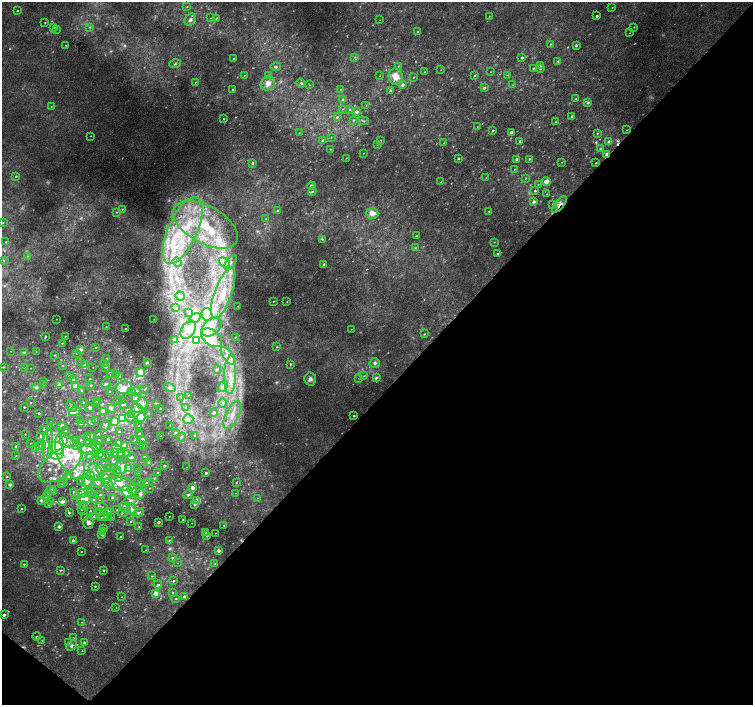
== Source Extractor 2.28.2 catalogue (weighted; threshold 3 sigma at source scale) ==
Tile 15 of 4 x 4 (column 3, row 4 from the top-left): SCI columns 3042-4543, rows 267-1672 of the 6074 x 6092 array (HDU 1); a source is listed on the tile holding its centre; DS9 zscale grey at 2 x 2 block average (1 PNG px = mean of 2 x 2 image px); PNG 755 x 707 px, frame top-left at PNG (2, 2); each listed source drawn as its Kron ellipse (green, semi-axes under 4 px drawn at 4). Shown black and unused: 45% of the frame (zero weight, under 2 of 3 exposures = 2% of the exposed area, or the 3 px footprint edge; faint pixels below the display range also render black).
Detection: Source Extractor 2.28.2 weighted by HDU 2 'WHT'; one run over the whole footprint, this tile lists its part. Background 0.021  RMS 0.0081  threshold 0.0363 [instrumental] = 3 sigma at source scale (4.5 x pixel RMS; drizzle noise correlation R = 1.50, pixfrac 1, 0.0396/0.0396 arcsec/px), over >= 5 px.
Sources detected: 543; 36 too faint to see at this stretch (2 x 2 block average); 1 inside a brighter object's white glare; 4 cosmic-ray / hot-pixel residue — neither listed nor drawn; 2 coinciding with a brighter row at this scale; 85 inside a brighter listed object's ellipse — not listed separately; the other 415 listed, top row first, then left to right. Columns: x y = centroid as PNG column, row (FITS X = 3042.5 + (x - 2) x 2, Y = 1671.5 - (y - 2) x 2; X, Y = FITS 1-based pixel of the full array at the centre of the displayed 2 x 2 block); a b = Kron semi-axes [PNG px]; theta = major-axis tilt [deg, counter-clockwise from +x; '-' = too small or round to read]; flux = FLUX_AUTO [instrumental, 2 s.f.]
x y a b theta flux
187 7 2 2 - 0.94
612 8 2 2 - 0.73
17 11 2 2 - 1.6
489 16 2 2 - 0.88
597 16 2 2 - 4.2
211 18 3 3 - 1.3
217 18 4 2 - 1.9
190 20 6 5 - 6.1
380 20 2 2 - 0.57
45 22 2 2 - 1.2
54 27 3 3 - 2.1
90 27 4 4 - 2.7
634 27 2 2 - 0.86
57 29 3 2 - 1.2
418 32 3 3 - 1.8
630 33 2 2 - 0.69
551 44 3 2 - 1.7
66 45 2 2 - 1.1
576 45 2 2 - 5.9
355 57 3 2 - 1.5
233 58 3 3 - 1.7
522 58 2 2 - 4.6
558 61 4 3 - 2.3
175 64 6 3 18 2.8
398 66 2 2 - 1.2
541 66 3 2 - 1.6
276 67 5 3 - 3.9
533 68 2 2 - 1.5
540 69 3 3 - 2.6
441 70 2 2 - 0.68
425 72 2 2 - 1.3
491 72 2 2 - 0.78
244 75 3 2 - 1.4
475 75 3 3 - 1.8
507 75 3 2 - 1.2
268 76 3 3 - 1.7
379 76 3 2 - 1
396 77 8 7 - 27
413 77 3 2 - 1.1
195 82 2 2 - 1.1
268 83 7 6 - 16
301 83 5 3 - 2.3
309 85 3 2 - 1.1
402 85 3 3 - 6.6
513 85 3 3 - 1.6
484 88 2 2 - 5.9
233 89 2 2 - 1.3
341 89 2 2 - 0.89
390 91 3 3 - 2.9
576 99 3 2 - 1.3
342 100 3 3 - 2.2
588 102 4 3 - 2.8
366 106 3 2 - 0.82
51 107 2 2 - 1.1
342 109 3 2 - 0.95
349 110 3 3 - 2.2
356 112 3 2 - 10
572 116 3 2 - 2.7
337 117 4 3 - 3.1
223 119 2 2 - 1.1
353 120 3 3 - 2.2
363 121 5 2 - 2.1
555 122 2 2 - 1.5
477 127 2 2 - 0.83
493 130 2 2 - 2.7
626 130 3 2 - 1.1
511 132 2 2 - 9.8
299 133 3 2 - 1.2
597 133 3 2 - 1.4
91 136 2 2 - 0.77
331 137 2 2 - 1
323 140 4 3 - 3.5
380 140 3 2 - 1.8
520 141 2 2 - 3.5
609 141 3 3 - 4
444 143 3 2 - 0.98
377 145 3 2 - 0.99
330 149 2 2 - 0.91
600 149 3 3 - 1.7
363 153 2 2 - 0.58
606 155 3 2 - 12
346 158 2 2 - 0.84
458 158 3 2 - 2.3
516 159 2 2 - 3.6
529 159 3 2 - 2.3
562 162 3 2 - 1
252 163 3 2 - 3.5
596 163 2 2 - 1.5
514 169 2 2 - 0.88
16 176 3 3 - 1.9
486 178 2 2 - 0.94
525 178 3 2 - 1.9
441 182 3 2 - 0.85
546 182 4 4 - 15
538 184 3 2 - 1.5
311 186 4 4 - 3.4
535 191 3 2 - 2.2
312 192 4 3 - 3.1
547 194 2 2 - 0.79
534 202 3 3 - 7.6
552 204 4 2 - 1.3
559 205 10 3 49 7.9
122 209 3 2 - 1.3
277 211 3 3 - 2.4
489 211 3 2 - 1.2
117 212 3 2 - 1.5
372 213 6 5 - 19
266 219 3 2 - 1.3
3 223 3 2 - 1.4
205 225 36 18 -29 140
182 231 36 14 66 140
416 236 2 2 - 1.4
322 239 4 3 - 2.7
6 242 3 2 - 1.2
494 242 3 2 - 1.1
415 248 3 2 - 1.3
497 254 2 2 - 1.7
28 256 3 3 - 2.2
4 260 4 3 - 2.5
177 262 5 4 - 4.9
225 262 6 4 -39 7.4
231 263 8 4 54 7.4
324 265 4 3 - 2.9
223 293 26 8 70 50
180 296 5 4 - 4.3
273 301 2 2 - 1
287 302 2 2 - 0.77
238 306 2 2 - 1.1
176 308 4 2 - 1.5
188 312 4 2 - 1.4
207 315 6 5 - 7.8
195 318 6 3 34 3.2
56 319 2 2 - 0.49
154 319 2 2 - 0.54
106 327 2 2 - 0.92
212 327 11 8 41 15
125 328 2 2 - 1.5
351 329 2 2 - 0.77
188 330 10 6 56 13
424 334 3 2 - 1.5
45 336 3 2 - 1.9
65 336 2 2 - 1.1
235 337 3 2 - 1.4
212 338 12 7 -37 18
174 340 3 3 - 3.8
197 340 4 2 - 2.6
62 343 3 2 - 1.2
96 347 3 2 - 1.5
277 347 3 2 - 1.4
80 350 3 3 - 12
11 351 2 2 - 0.69
24 352 3 3 - 2.1
36 352 2 2 - 0.83
76 353 2 2 - 0.91
55 355 3 2 - 1.5
228 356 10 5 -54 14
107 358 2 2 - 1.5
80 362 2 2 - 1.1
147 363 2 2 - 1.9
375 363 5 5 - 4.8
105 364 3 2 - 1.1
290 364 3 2 - 2
84 365 3 2 - 10
62 366 2 2 - 0.94
3 367 3 2 - 1.2
93 367 2 2 - 0.61
106 367 4 2 - 1.8
25 368 2 2 - 1
31 368 2 2 - 0.59
217 369 4 2 - 1.8
116 373 2 2 - 1.2
141 373 4 3 - 100
111 375 3 2 - 1.9
230 375 19 6 88 33
69 376 3 2 - 1.6
119 376 3 2 - 3.5
364 376 3 3 - 1.5
359 378 3 2 - 1.2
376 378 4 3 - 4.3
90 379 2 2 - 1.1
310 379 6 6 - 6.8
73 380 3 3 - 3.1
44 381 2 2 - 0.72
106 383 5 3 - 3.6
44 384 2 2 - 1.4
59 385 3 3 - 5.7
91 385 2 2 - 1.7
75 386 3 3 - 13
223 386 6 4 52 5.5
36 387 4 4 - 4.5
124 387 8 6 11 16
169 388 6 4 -16 4.4
144 389 4 2 - 1.6
81 390 3 3 - 2.4
110 392 3 2 - 3.2
132 392 3 2 - 1.9
136 392 4 3 - 3.8
188 395 3 2 - 0.77
136 398 4 3 - 3.1
181 398 3 2 - 1.6
118 400 3 2 - 1.4
97 401 3 2 - 2.5
123 401 2 2 - 3.3
83 402 3 2 - 1.3
31 403 2 2 - 1.1
97 403 2 2 - 1.4
142 403 6 5 - 7.3
157 403 2 2 - 1.2
223 403 5 3 - 4.3
123 404 4 3 - 4.6
24 407 2 2 - 2.2
72 407 6 3 -44 3.4
185 407 4 3 - 2.7
90 408 4 4 - 3.6
137 408 5 4 - 8.5
160 408 2 2 - 0.77
111 409 4 3 - 5.1
75 411 6 4 31 14
103 411 3 2 - 19
214 412 3 3 - 6.4
39 413 2 2 - 2.7
148 413 2 2 - 1.1
132 414 3 3 - 3.6
232 415 15 6 65 23
354 416 2 2 - 2.1
141 417 4 3 - 92
130 418 6 3 -36 3.2
122 419 3 3 - 68
188 419 5 5 - 7.2
95 420 3 2 - 1.1
51 421 2 2 - 0.61
80 421 3 2 - 0.91
115 422 3 3 - 46
81 423 4 3 - 2.3
92 423 3 3 - 8.9
62 425 4 2 - 5.8
106 425 5 3 - 4.4
170 425 2 2 - 0.66
139 426 2 2 - 1.1
44 429 2 2 - 2.4
66 431 4 2 - 1.9
119 432 3 3 - 3.8
175 432 3 2 - 1.7
25 434 2 2 - 0.79
98 434 2 2 - 3
139 434 2 2 - 2.1
194 435 3 3 - 1.7
41 436 4 3 - 2.3
88 436 3 2 - 1.1
91 436 3 3 - 1.7
161 436 2 2 - 0.67
181 437 4 3 - 3.2
108 439 2 2 - 2.8
64 440 4 3 - 74
77 440 3 3 - 5.4
81 440 3 3 - 1.9
98 440 2 2 - 1.7
134 440 2 2 - 0.89
55 441 14 7 -73 28
142 441 3 2 - 22
31 443 2 2 - 0.89
89 443 3 3 - 1.8
48 444 15 5 85 21
118 444 3 3 - 2.7
140 444 3 2 - 1.5
16 446 2 2 - 2.8
41 446 5 3 - 3
77 446 4 3 - 3.4
96 446 5 3 - 4.4
125 446 3 2 - 23
143 446 3 3 - 1.6
35 447 3 2 - 3.2
89 449 8 5 -1 13
117 449 5 3 - 13
56 451 9 7 -74 310
115 453 3 2 - 5.8
120 453 3 3 - 16
126 453 4 3 - 2.9
95 454 3 3 - 11
99 454 4 3 - 9.2
109 454 5 3 - 5.1
16 456 3 2 - 1.2
70 456 24 11 -65 61
89 456 4 3 - 2.8
103 456 7 3 -7 4
131 457 5 3 - 3.7
146 458 3 3 - 5.2
113 461 4 2 - 1.4
148 462 3 3 - 2.7
60 464 25 13 36 55
122 466 7 4 -81 15
164 466 2 2 - 3.2
114 467 3 3 - 2.3
187 467 2 2 - 0.66
108 468 3 2 - 1.6
138 468 3 2 - 1.4
100 469 4 3 - 17
129 469 4 3 - 22
118 470 2 2 - 1.1
96 472 9 6 -70 11
139 472 3 3 - 3.1
158 473 2 2 - 3.5
206 473 3 2 - 3.2
106 474 8 4 26 11
90 475 4 3 - 7
68 476 3 3 - 3.3
7 477 2 2 - 1.2
119 477 5 4 - 6.7
154 478 4 3 - 2.3
106 479 5 4 - 14
81 481 2 2 - 0.86
63 482 3 2 - 1.7
87 482 5 5 - 9.3
139 482 3 2 - 0.95
98 483 5 4 - 3.2
146 483 3 3 - 3.8
236 483 3 2 - 1.2
108 484 6 4 -40 8.2
122 484 14 6 -9 15
142 484 3 3 - 1.8
10 485 2 2 - 7.1
61 485 2 2 - 2.2
149 488 2 2 - 0.84
192 488 4 3 - 11
51 489 3 3 - 6.4
132 489 5 3 - 14
88 490 3 2 - 1.2
53 492 3 2 - 1.3
127 492 6 5 - 91
82 493 7 3 12 9
92 493 3 2 - 1.2
235 493 3 2 - 0.93
48 494 3 3 - 2.2
74 494 6 3 -59 4
140 494 5 4 - 7.7
100 495 2 2 - 2.6
188 495 4 3 - 4
46 496 2 2 - 4.3
112 498 3 3 - 3
257 498 3 2 - 1.2
84 499 7 5 -1 15
41 500 3 3 - 5.2
93 500 4 3 - 3.1
130 500 6 5 - 7.8
50 501 2 2 - 1.2
99 501 3 3 - 2.5
197 501 3 3 - 26
62 502 4 2 - 15
49 504 3 2 - 1.5
194 505 3 3 - 2.2
84 506 4 2 - 1.8
101 507 6 3 -14 2.2
125 508 6 4 -54 15
21 509 2 2 - 2.2
82 509 2 2 - 1.3
132 509 6 4 -58 9
117 510 2 2 - 1.3
90 511 2 2 - 1.8
100 512 2 2 - 1.3
108 512 4 2 - 3.8
69 513 2 2 - 3.4
123 513 5 3 - 3
138 513 5 3 - 4
94 516 2 2 - 3
85 517 3 3 - 2.3
101 517 2 2 - 1.9
104 517 3 3 - 5.2
108 517 3 2 - 1.1
111 517 2 2 - 0.63
169 517 2 2 - 0.78
183 520 2 2 - 0.95
130 521 3 3 - 2
158 522 2 2 - 5.6
88 523 6 5 - 8.1
192 523 2 2 - 0.75
224 525 2 2 - 1.5
59 527 3 2 - 8.1
139 527 2 2 - 0.81
103 528 3 3 - 2.2
103 531 3 3 - 2.3
205 532 3 2 - 1.2
215 533 2 2 - 0.51
102 534 3 3 - 11
207 536 2 2 - 3.1
121 537 2 2 - 3.1
73 540 3 3 - 4.2
169 540 3 2 - 1.3
146 550 2 2 - 0.73
218 551 2 2 - 13
81 552 2 2 - 1.1
172 558 3 3 - 3
178 563 3 2 - 0.77
24 564 3 3 - 2.2
215 564 2 2 - 0.91
60 570 3 2 - 2
103 570 2 2 - 2.5
152 576 4 3 - 2.1
173 581 3 2 - 2.5
158 585 4 3 - 4.4
95 586 2 2 - 1.9
156 593 3 3 - 32
173 593 2 2 - 1.3
184 596 3 2 - 3.7
121 597 2 2 - 0.68
176 599 3 2 - 1.2
116 608 3 2 - 0.82
4 615 2 2 - 9.7
81 622 3 2 - 1
37 636 4 3 - 4.2
73 637 3 2 - 0.98
42 640 2 2 - 0.88
68 643 3 3 - 2.6
85 643 3 2 - 6.3
72 645 6 4 42 5.2
82 651 2 2 - 0.97
Overlapping masked pixels (flux is a lower limit): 2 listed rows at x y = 606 155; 559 205
Diffuse or blended objects may show on this block-average render without a row.